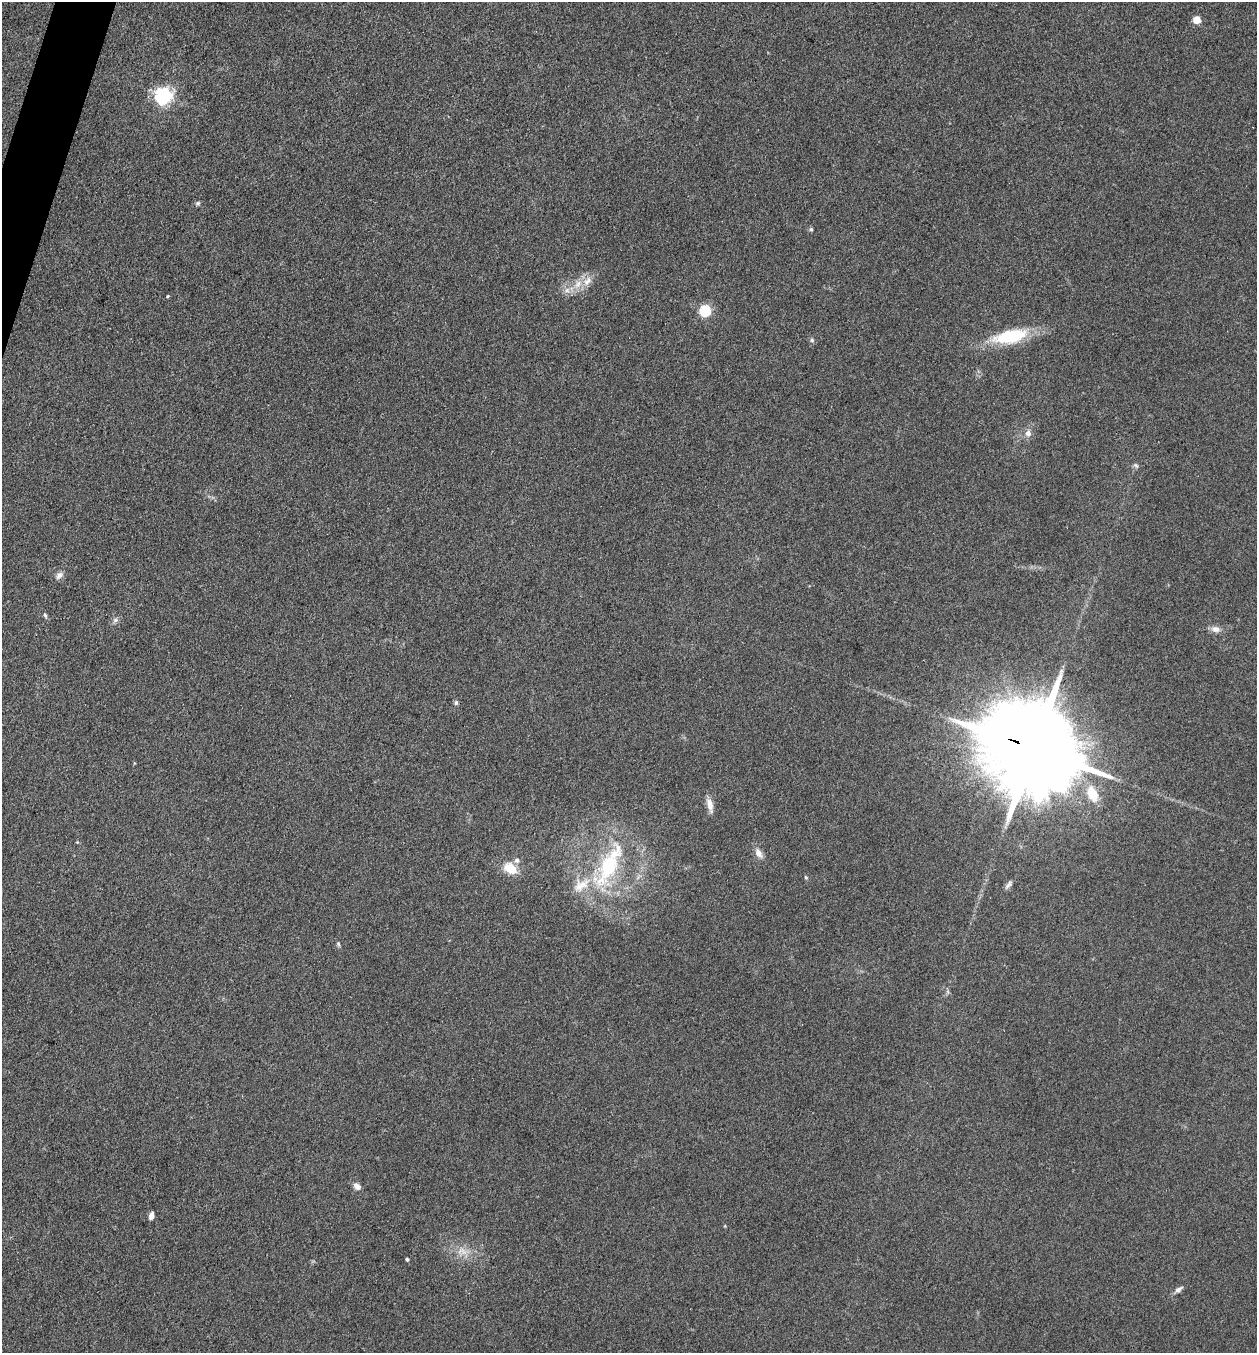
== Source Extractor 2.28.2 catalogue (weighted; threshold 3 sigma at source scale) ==
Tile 11 of 4 x 4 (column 3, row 3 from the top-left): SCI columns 2647-3901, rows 1353-2703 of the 5422 x 5408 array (HDU 1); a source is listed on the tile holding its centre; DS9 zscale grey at full resolution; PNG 1259 x 1355 px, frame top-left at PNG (2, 2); no overlay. Shown black and unused: <1% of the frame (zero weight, under 3 of 4 exposures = <1% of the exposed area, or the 3 px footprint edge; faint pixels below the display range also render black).
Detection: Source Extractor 2.28.2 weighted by HDU 2 'WHT'; one run over the whole footprint, this tile lists its part. Background 0.265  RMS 0.0092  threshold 0.0415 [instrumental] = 3 sigma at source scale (4.5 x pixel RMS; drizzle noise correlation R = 1.50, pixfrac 1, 0.05/0.05 arcsec/px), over >= 5 px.
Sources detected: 34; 3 inside a brighter listed object's ellipse — not listed separately; the other 31 listed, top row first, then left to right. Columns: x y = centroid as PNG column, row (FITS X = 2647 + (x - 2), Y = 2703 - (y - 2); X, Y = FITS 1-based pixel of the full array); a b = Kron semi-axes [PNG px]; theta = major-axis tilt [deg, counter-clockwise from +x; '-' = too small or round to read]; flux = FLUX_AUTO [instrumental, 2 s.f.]
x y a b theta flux
1197 19 5 5 - 26
164 96 6 6 - 330
198 203 6 5 - 1.7
811 229 6 5 - 1.3
587 281 17 9 56 8.9
567 290 7 7 - 3.9
168 296 4 3 - 0.83
705 310 6 5 - 100
1010 336 38 14 11 55
812 340 6 5 - 1.6
1028 433 7 7 - 5.2
1136 465 8 5 -47 2
59 575 12 7 42 4.2
45 615 7 4 -63 1.7
116 620 7 6 - 2.4
1216 629 13 8 -13 5.7
456 703 6 5 - 2
1036 750 39 20 -23 26000
1092 794 16 10 -67 22
710 805 19 7 -75 7.4
759 853 13 8 -57 6.3
609 866 62 20 63 88
510 868 15 11 -35 17
806 878 5 3 - 0.96
1008 885 13 6 50 3.3
338 944 7 4 -70 1.4
357 1186 10 7 -39 5
151 1216 6 4 79 5.8
464 1251 10 5 -45 4.6
407 1259 4 3 - 1.5
1178 1289 11 6 38 3.8
Overlapping masked pixels (flux is a lower limit): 1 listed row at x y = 1036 750